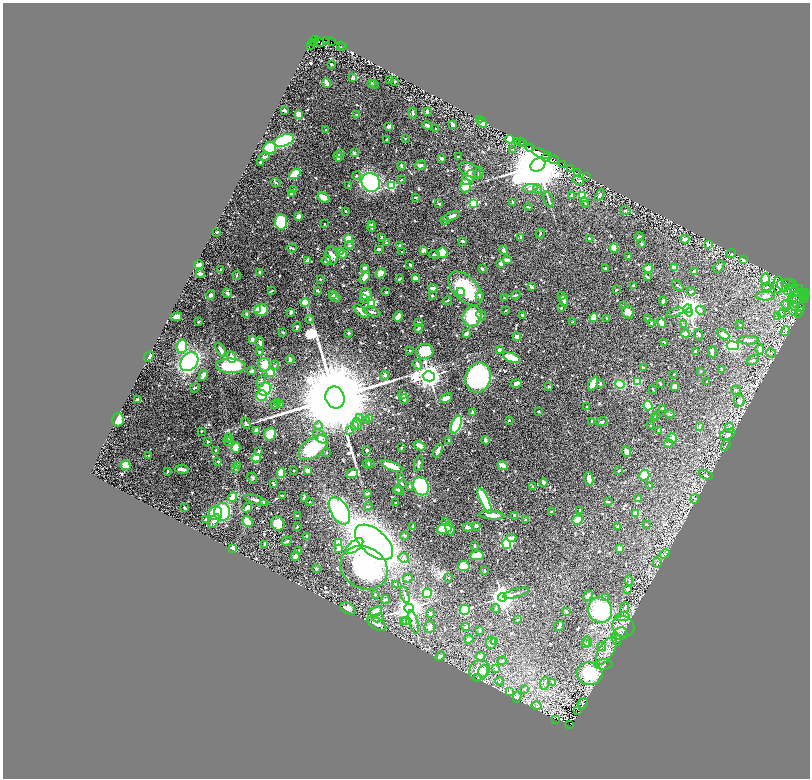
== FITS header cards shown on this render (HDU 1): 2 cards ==
NAXIS1  =                 1615
NAXIS2  =                 1552

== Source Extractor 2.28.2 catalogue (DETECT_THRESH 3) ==
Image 1615 x 1552 px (HDU 1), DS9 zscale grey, zoomed out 1/2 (1 PNG px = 2 x 2 image px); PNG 812 x 780 px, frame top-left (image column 2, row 1551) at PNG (3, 3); each listed source drawn as its Kron ellipse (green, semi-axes under 4 px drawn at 4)
Background 1.39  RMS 0.023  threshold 0.0696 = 3 sigma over >= 5 px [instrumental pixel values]
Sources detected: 817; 39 cannot appear on this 1/2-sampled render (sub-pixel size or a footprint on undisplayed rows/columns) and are neither listed nor drawn; of the other 778, the 500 brightest by FLUX_AUTO listed and drawn (278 fainter detections omitted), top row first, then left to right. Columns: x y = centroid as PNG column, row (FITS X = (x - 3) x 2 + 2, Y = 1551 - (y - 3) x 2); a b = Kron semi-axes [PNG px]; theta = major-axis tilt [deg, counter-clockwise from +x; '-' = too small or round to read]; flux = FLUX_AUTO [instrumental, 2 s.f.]
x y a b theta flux
316 40 4 2 - 270
326 41 2 1 - 56
312 42 4 1 - 210
315 42 2 2 - 210
319 42 5 3 - 520
331 42 2 2 - 1000
310 45 3 2 - 250
340 46 2 1 - 290
343 47 2 1 - 160
331 64 2 2 - 8.6
353 78 3 2 - 28
390 80 2 2 - 5.7
395 82 3 2 - 6.1
327 83 5 3 - 20
371 83 3 3 - 4.9
374 84 4 3 - 4
285 110 4 2 - 15
427 112 4 2 - 13
413 113 5 2 - 7.7
357 114 2 2 - 6.3
298 115 3 3 - 69
479 120 2 1 - 99
482 123 5 3 - 52
452 124 4 2 - 19
427 125 5 2 - 14
389 126 4 4 - 12
436 129 3 2 - 4.3
326 130 3 3 - 6
406 138 3 2 - 4.5
387 139 3 2 - 5.1
510 139 4 4 - 44
284 140 10 5 20 640
517 141 3 2 - 510
520 142 2 1 - 240
522 143 3 2 - 190
270 148 6 6 - 170
530 148 4 3 - 410
513 150 4 3 - 4
354 153 4 3 - 5.8
341 154 3 2 - 4.7
541 154 9 3 -22 2600
338 156 5 3 - 20
458 156 2 2 - 7.5
264 157 5 3 - 11
547 157 5 4 - 2100
442 158 3 2 - 17
554 160 5 3 - 1900
260 162 2 2 - 4.5
563 164 3 1 - 380
421 165 5 3 - 16
538 165 8 6 30 48000
401 166 3 2 - 11
571 168 2 1 - 280
470 170 12 6 -27 30
578 172 2 1 - 28
479 173 6 3 72 6.4
295 174 6 3 39 110
356 176 4 3 - 5.5
586 176 3 1 - 220
469 177 8 5 57 41
401 180 3 2 - 4.1
578 180 6 3 -20 7.6
371 182 10 9 - 770
276 183 5 2 - 5.4
349 185 3 3 - 4.8
391 186 3 3 - 460
465 186 7 6 - 97
530 188 7 4 11 14
294 189 4 3 - 4.6
537 189 5 3 - 7
291 193 4 4 - 24
571 195 4 2 - 5.5
600 195 6 3 62 15
583 196 4 3 - 170
416 197 3 2 - 7.8
323 198 6 4 -32 45
548 200 8 2 -70 8.5
585 202 5 3 - 8.1
473 203 3 3 - 430
512 203 3 2 - 8
439 204 3 2 - 10
585 204 4 3 - 6.6
528 207 4 2 - 4.2
346 211 2 2 - 7.9
625 211 5 3 - 4.8
299 216 3 3 - 37
451 216 9 3 23 24
445 220 4 3 - 7.9
281 222 7 6 - 360
324 224 2 2 - 4.5
372 225 3 3 - 7.1
372 226 5 3 - 9.4
217 232 2 2 - 4.8
540 234 5 2 - 7.5
639 236 4 2 - 6.4
381 237 3 2 - 4.8
521 237 3 2 - 12
348 238 3 3 - 77
589 239 4 3 - 7.3
685 239 4 3 - 30
462 241 3 2 - 13
386 243 4 3 - 8.4
642 244 2 2 - 9.9
708 244 2 2 - 31
350 245 4 2 - 5
400 245 3 2 - 7.3
292 248 5 2 - 8
614 248 4 4 - 56
379 249 3 2 - 16
424 250 4 3 - 28
503 250 5 3 - 12
402 251 2 2 - 3.9
340 252 4 3 - 14
442 253 5 5 - 110
343 254 4 4 - 35
434 254 5 3 - 5.4
731 254 5 4 - 5.7
331 255 9 6 -81 25
628 256 3 2 - 4.5
307 260 4 3 - 19
326 260 5 3 - 16
507 260 4 3 - 28
743 260 4 3 - 16
501 264 3 3 - 16
199 265 5 4 - 22
410 265 3 2 - 9.9
719 267 7 4 53 9.8
364 268 4 3 - 17
606 268 3 2 - 6.1
648 268 5 4 - 43
674 268 4 3 - 50
221 269 2 2 - 8.8
482 269 3 2 - 8.4
694 271 2 2 - 40
260 272 2 2 - 18
381 273 5 4 - 35
200 274 4 2 - 21
237 275 4 2 - 5.2
365 277 6 4 52 30
647 277 3 2 - 7
415 278 4 3 - 18
320 279 2 2 - 7.4
400 279 3 2 - 4.4
765 280 6 4 84 93
788 283 6 3 0 5.8
633 285 3 2 - 9.1
778 285 8 5 88 22
678 286 7 2 -43 6.3
782 286 7 3 -52 8.1
793 286 7 4 -77 7.3
531 287 4 2 - 19
767 287 5 4 - 8.9
433 288 5 2 - 23
465 288 21 12 -44 240
800 289 2 2 - 1400
317 290 3 2 - 11
617 290 2 2 - 5
791 290 7 4 27 8.9
271 291 3 1 - 4.1
691 291 4 3 - 4.6
386 292 3 3 - 5
460 292 4 3 - 14
795 292 4 3 - 6.3
803 292 2 2 - 1100
227 293 5 3 - 9.7
366 294 6 5 - 44
805 294 6 2 40 980
211 295 5 4 - 12
333 295 3 3 - 20
516 295 5 3 - 6.5
796 295 8 5 34 13
803 295 4 1 - 570
432 296 3 2 - 5.7
480 296 4 3 - 6.9
562 296 3 2 - 6.3
765 296 10 4 -1 19
805 296 2 2 - 760
335 298 5 3 - 4
364 298 4 3 - 12
504 298 2 2 - 8
803 298 5 2 - 780
795 299 8 3 13 9.1
564 300 6 3 -76 25
447 301 4 3 - 4.5
663 301 4 2 - 17
305 303 4 4 - 71
372 303 3 3 - 410
623 305 3 2 - 3.8
786 305 5 3 - 7.7
794 306 6 4 -45 12
800 307 3 1 - 78
561 308 3 2 - 4.1
688 308 4 4 - 4100
258 310 3 3 - 360
261 310 7 6 - 75
701 310 5 4 - 7.6
800 310 3 2 - 230
361 311 9 3 -40 42
505 311 2 2 - 10
793 311 6 3 -46 10
291 312 3 3 - 22
372 312 9 3 -13 12
628 312 6 6 - 25
675 312 9 2 19 5.6
689 312 4 4 - 540
798 313 2 2 - 170
247 314 4 3 - 8.7
782 314 4 3 - 4.7
481 315 5 3 - 5.4
522 315 3 2 - 9.1
472 316 10 9 - 190
177 317 5 3 - 26
398 317 5 3 - 25
594 317 4 4 - 75
777 317 3 3 - 4.7
607 318 3 2 - 4
647 318 2 2 - 4.2
310 319 4 3 - 5.3
198 322 2 2 - 19
419 322 3 2 - 5.2
573 322 3 2 - 3.8
652 323 3 3 - 11
661 323 5 4 - 30
683 325 4 3 - 4.6
740 325 2 2 - 3.9
297 327 5 3 - 9.1
419 328 4 3 - 14
785 331 5 1 - 3.8
283 332 3 2 - 4.5
349 333 3 2 - 11
466 334 4 3 - 12
685 334 4 3 - 24
699 335 6 3 -70 8.5
723 335 7 4 -28 18
517 337 4 3 - 19
252 339 3 2 - 20
748 340 10 4 -1 20
664 342 3 2 - 3.9
260 343 5 3 - 16
182 346 7 5 82 97
733 346 6 4 -9 430
760 349 5 3 - 14
221 350 8 3 -60 19
499 350 3 2 - 14
410 351 2 2 - 4.1
425 351 8 7 - 110
259 352 4 3 - 4.4
695 352 3 2 - 6.7
712 352 6 2 -82 19
771 353 5 4 - 8.6
149 356 5 3 - 12
231 357 6 4 -67 21
511 358 9 3 -23 150
290 359 4 2 - 15
753 360 6 4 32 8.4
189 362 10 8 49 1000
417 364 6 3 -68 16
264 365 7 6 - 81
274 365 4 3 - 4.5
231 366 15 7 -3 280
643 368 3 2 - 5
721 369 3 2 - 7.5
252 371 3 3 - 20
701 371 3 2 - 4.1
270 372 4 4 - 79
674 374 2 2 - 8.9
203 375 5 3 - 14
385 375 4 3 - 10
429 376 6 5 - 5400
478 378 15 12 71 1100
261 381 6 4 71 9.7
637 382 3 3 - 260
707 382 2 2 - 4.1
593 383 7 3 65 60
516 384 5 4 - 20
600 384 3 2 - 7.3
620 384 5 4 - 170
660 384 2 2 - 8
675 386 4 3 - 30
549 387 4 3 - 6.2
195 388 5 2 - 4.1
265 389 7 6 - 210
653 389 3 2 - 4.4
736 390 5 3 - 8.1
403 394 4 3 - 26
261 396 5 5 - 120
335 397 11 9 -68 150000
446 398 6 3 26 32
404 399 5 3 - 9.3
138 400 4 2 - 11
739 401 6 5 - 25
278 402 3 3 - 5.7
281 404 3 3 - 4.1
275 405 3 3 - 6
648 406 5 3 - 240
587 407 4 2 - 4.7
663 408 2 2 - 9.9
539 411 2 2 - 5.9
473 413 2 2 - 41
670 414 5 2 - 6.7
656 416 4 3 - 5.5
360 418 3 3 - 9.1
654 418 3 2 - 6.3
370 419 4 3 - 6.2
118 420 7 5 74 61
509 420 2 2 - 6.7
366 421 3 3 - 3.9
592 421 3 2 - 8
602 422 6 3 12 8.4
246 423 5 3 - 5
358 424 6 4 -75 12
456 424 9 4 69 480
318 426 4 4 - 6.9
355 426 4 4 - 12
651 426 2 2 - 4.9
700 427 3 3 - 6.7
730 428 5 4 - 11
201 431 2 2 - 3.8
256 431 3 3 - 22
349 431 4 4 - 11
658 431 3 2 - 4.2
270 434 6 6 - 99
728 434 8 5 26 24
320 436 8 5 -45 18
228 437 4 3 - 4.6
672 438 5 5 - 13
231 439 3 3 - 3.9
449 440 4 2 - 4.6
485 440 4 3 - 10
207 441 2 2 - 4.9
228 442 5 3 - 8.2
668 443 4 3 - 17
725 445 6 2 59 4.7
420 446 6 4 -25 18
236 447 5 4 - 33
313 448 16 9 36 270
401 448 4 2 - 3.9
216 450 3 3 - 8
367 450 3 3 - 6.6
258 451 3 3 - 5.1
438 451 7 3 65 20
627 452 5 3 - 28
326 453 2 2 - 3.8
148 456 3 3 - 5.2
256 458 4 3 - 120
218 461 3 3 - 5
419 463 8 4 72 11
368 464 5 3 - 15
370 464 3 2 - 4.9
126 465 5 4 - 24
237 465 4 3 - 3.9
503 465 6 3 -21 27
392 466 12 3 -22 92
236 468 3 3 - 8.4
182 469 7 3 -8 17
167 471 3 2 - 4.7
294 471 2 2 - 13
307 471 3 3 - 43
618 471 2 2 - 5.7
281 473 5 3 - 66
352 474 6 4 19 49
644 475 5 5 - 78
706 475 7 4 -23 9.2
252 478 5 4 - 6
400 478 3 2 - 9
589 479 7 4 -82 27
543 483 4 2 - 25
273 484 3 2 - 8
402 484 4 3 - 6.7
650 485 3 2 - 4.7
421 486 9 7 -67 310
533 486 4 2 - 3.8
410 487 4 3 - 6.5
398 489 4 3 - 5.5
399 491 5 3 - 4.4
368 493 4 2 - 7.2
282 496 3 2 - 9.2
232 497 5 3 - 37
304 498 3 2 - 17
639 498 4 3 - 4.1
695 499 5 3 - 6.9
256 500 13 3 -17 18
485 501 14 4 -65 430
264 502 3 3 - 10
310 502 2 2 - 3.8
608 502 3 2 - 5.1
396 503 2 2 - 15
368 506 4 2 - 4.9
184 508 3 2 - 7.2
247 508 5 3 - 22
579 510 2 2 - 4.4
339 511 15 8 -59 950
222 512 9 8 - 410
551 512 3 2 - 6.5
216 513 7 6 - 120
636 513 4 3 - 36
492 515 13 4 -5 44
515 515 3 2 - 9.7
298 516 3 2 - 6.2
205 519 4 3 - 3.9
525 520 3 2 - 6.3
578 520 5 4 - 60
214 521 7 4 59 20
247 521 6 4 -56 84
446 521 3 2 - 4.2
278 524 7 6 - 54
646 524 3 2 - 4
297 526 2 2 - 5
413 526 3 2 - 4.1
476 526 4 4 - 11
617 526 3 2 - 6.3
468 527 5 3 - 14
444 529 7 5 11 98
450 529 7 4 -73 24
404 536 4 3 - 3.8
307 537 3 2 - 17
512 538 5 3 - 14
287 541 5 2 - 8.2
374 542 23 12 -41 2900
339 543 4 3 - 83
264 544 4 2 - 10
506 544 5 4 - 400
355 546 10 5 39 540
474 546 3 2 - 12
233 548 3 3 - 37
619 548 2 2 - 37
338 549 4 3 - 11
298 551 3 2 - 8.8
665 554 5 4 - 7.5
295 556 4 3 - 26
477 556 7 4 8 94
404 558 5 4 - 12
657 562 5 2 - 5.1
464 566 6 5 - 100
364 568 25 20 -34 780
316 569 2 2 - 28
484 571 4 2 - 13
449 577 2 2 - 4.5
408 578 5 3 - 7
629 580 5 3 - 4.8
396 584 3 2 - 4.5
628 589 4 3 - 9.8
427 593 5 4 - 130
516 593 13 2 16 11
375 594 2 2 - 5.5
405 595 9 2 -73 6.4
588 596 6 3 58 20
502 597 4 4 - 4800
606 598 3 3 - 3.8
385 600 4 2 - 6.1
409 608 4 4 - 5900
496 608 4 4 - 9.1
624 608 5 4 - 8.8
348 609 8 5 -30 17
465 610 5 5 - 190
600 610 13 12 - 400
376 611 7 4 23 36
566 611 2 2 - 9.4
430 614 3 2 - 5.9
623 617 7 4 8 13
378 618 6 3 11 6.9
518 620 3 2 - 4.7
406 621 4 3 - 8.6
404 622 4 3 - 4.5
413 622 12 3 -76 14
377 624 10 5 -32 25
559 626 5 2 - 13
623 626 11 10 - 40
430 627 6 5 - 16
466 627 4 3 - 15
480 630 3 2 - 6.1
621 634 6 6 - 16
469 639 4 3 - 6.6
616 639 7 4 -68 12
494 641 2 2 - 73
491 642 6 5 - 22
587 642 5 3 - 4.4
585 644 3 3 - 4
602 647 4 3 - 7.8
606 651 15 7 59 51
440 656 5 4 - 10
480 656 5 4 - 18
502 661 4 2 - 4.8
603 664 9 5 4 14
496 669 4 4 - 9
479 670 11 9 44 50
483 671 6 5 - 15
589 674 13 11 -8 250
478 678 3 3 - 5.7
500 681 4 3 - 3.9
553 683 3 3 - 5
544 684 6 2 82 5.9
524 689 3 3 - 3.8
510 692 3 2 - 29
517 697 5 4 - 8.7
583 703 6 4 48 6.4
537 706 5 2 - 4
577 710 2 1 - 200
555 719 3 2 - 200
570 724 3 2 - 220
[278 fainter detections neither listed nor drawn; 39 sub-pixel or undisplayed-footprint detections neither listed nor drawn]